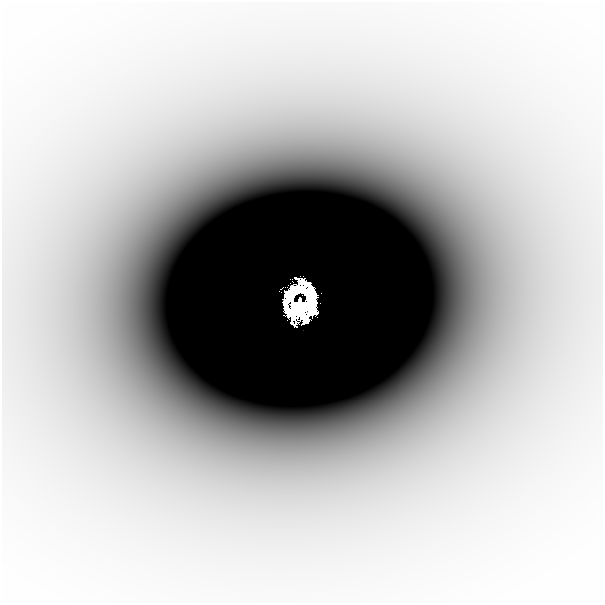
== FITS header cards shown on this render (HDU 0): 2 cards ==
NAXIS1  =                  601
NAXIS2  =                  601

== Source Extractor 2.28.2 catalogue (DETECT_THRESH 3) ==
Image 601 x 601 px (HDU 0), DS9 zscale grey, 1 PNG px = 1 image px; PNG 605 x 605 px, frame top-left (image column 1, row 601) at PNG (2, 2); no overlay
Background -2.35e-05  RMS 6.0e-06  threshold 1.81e-05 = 3 sigma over >= 5 px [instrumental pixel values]
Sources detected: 6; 1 with non-positive FLUX_AUTO (blend fragments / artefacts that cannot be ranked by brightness) is not listed; the other 5 listed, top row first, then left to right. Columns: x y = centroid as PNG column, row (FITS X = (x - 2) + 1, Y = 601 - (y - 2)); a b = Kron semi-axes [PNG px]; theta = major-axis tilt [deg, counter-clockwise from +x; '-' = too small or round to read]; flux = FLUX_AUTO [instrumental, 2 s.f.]
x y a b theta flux
306 293 28 8 -61 1.4
312 296 19 5 -85 0.82
300 299 5 3 - 0.51
300 308 26 18 12 1.1
305 319 8 6 89 0.72
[1 non-positive-flux detection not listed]